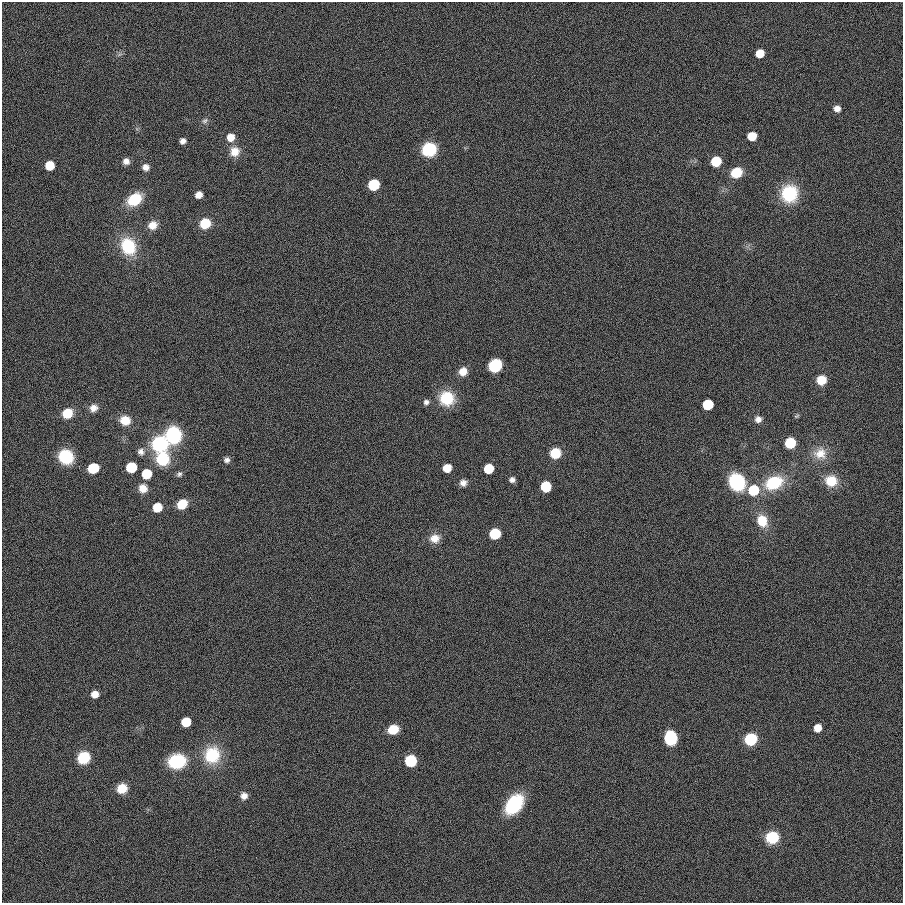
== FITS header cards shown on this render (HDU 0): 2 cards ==
NAXIS1  =                  901
NAXIS2  =                  901

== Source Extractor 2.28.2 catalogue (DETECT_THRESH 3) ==
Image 901 x 901 px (HDU 0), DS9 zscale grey, 1 PNG px = 1 image px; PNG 905 x 905 px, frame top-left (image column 1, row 901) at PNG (2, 2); no overlay
Background 0.00127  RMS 0.099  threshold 0.297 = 3 sigma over >= 5 px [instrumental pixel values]
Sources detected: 73; all 73 listed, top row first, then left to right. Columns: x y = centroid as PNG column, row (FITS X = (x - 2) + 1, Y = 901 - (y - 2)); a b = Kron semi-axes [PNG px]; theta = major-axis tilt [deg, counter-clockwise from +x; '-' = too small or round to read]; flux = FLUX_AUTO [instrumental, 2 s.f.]
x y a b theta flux
760 53 7 6 - 110
837 109 7 6 - 37
205 121 9 6 39 19
752 136 7 6 - 140
231 137 8 8 - 82
183 141 6 5 - 30
429 149 11 10 - 400
235 152 13 12 - 81
126 161 8 8 - 34
716 161 7 7 - 250
50 165 7 7 - 140
146 167 8 8 - 37
736 173 9 8 - 180
374 185 8 7 - 340
789 194 19 18 - 290
199 195 6 6 - 50
134 199 14 10 35 240
205 223 9 9 - 170
153 225 11 9 29 67
128 246 17 14 -67 330
495 365 9 8 - 380
463 371 9 9 - 66
821 380 8 8 - 120
447 398 16 15 - 230
426 402 7 6 - 22
708 405 7 7 - 350
94 408 10 9 - 45
67 413 9 8 - 150
797 416 7 4 25 9.2
758 419 8 8 - 33
125 420 11 10 - 110
173 435 13 12 - 520
790 443 7 7 - 290
160 444 14 14 - 440
141 452 10 8 -48 32
555 453 9 8 - 170
820 453 19 16 9 110
66 457 14 13 - 250
163 459 11 11 - 320
227 460 7 6 - 23
131 467 7 7 - 360
93 468 8 7 - 310
447 468 7 6 - 96
489 469 7 7 - 240
146 474 7 7 - 250
179 474 7 6 - 17
512 480 6 6 - 26
831 481 12 11 - 160
737 482 13 11 -56 540
463 483 8 7 - 36
774 483 14 10 23 430
546 486 7 7 - 290
143 488 11 10 - 65
753 490 8 8 - 310
182 504 9 8 - 150
157 507 7 7 - 140
762 521 13 10 -66 150
495 534 7 7 - 340
435 538 13 11 7 74
95 694 7 6 - 61
186 722 7 7 - 220
817 728 7 6 - 76
393 729 9 7 21 150
671 738 10 9 - 410
751 739 8 8 - 380
212 755 20 18 77 270
84 758 10 9 - 270
177 761 17 13 9 320
411 761 8 8 - 420
122 788 10 9 - 110
244 796 8 8 - 39
514 804 18 12 52 500
772 837 10 9 - 280